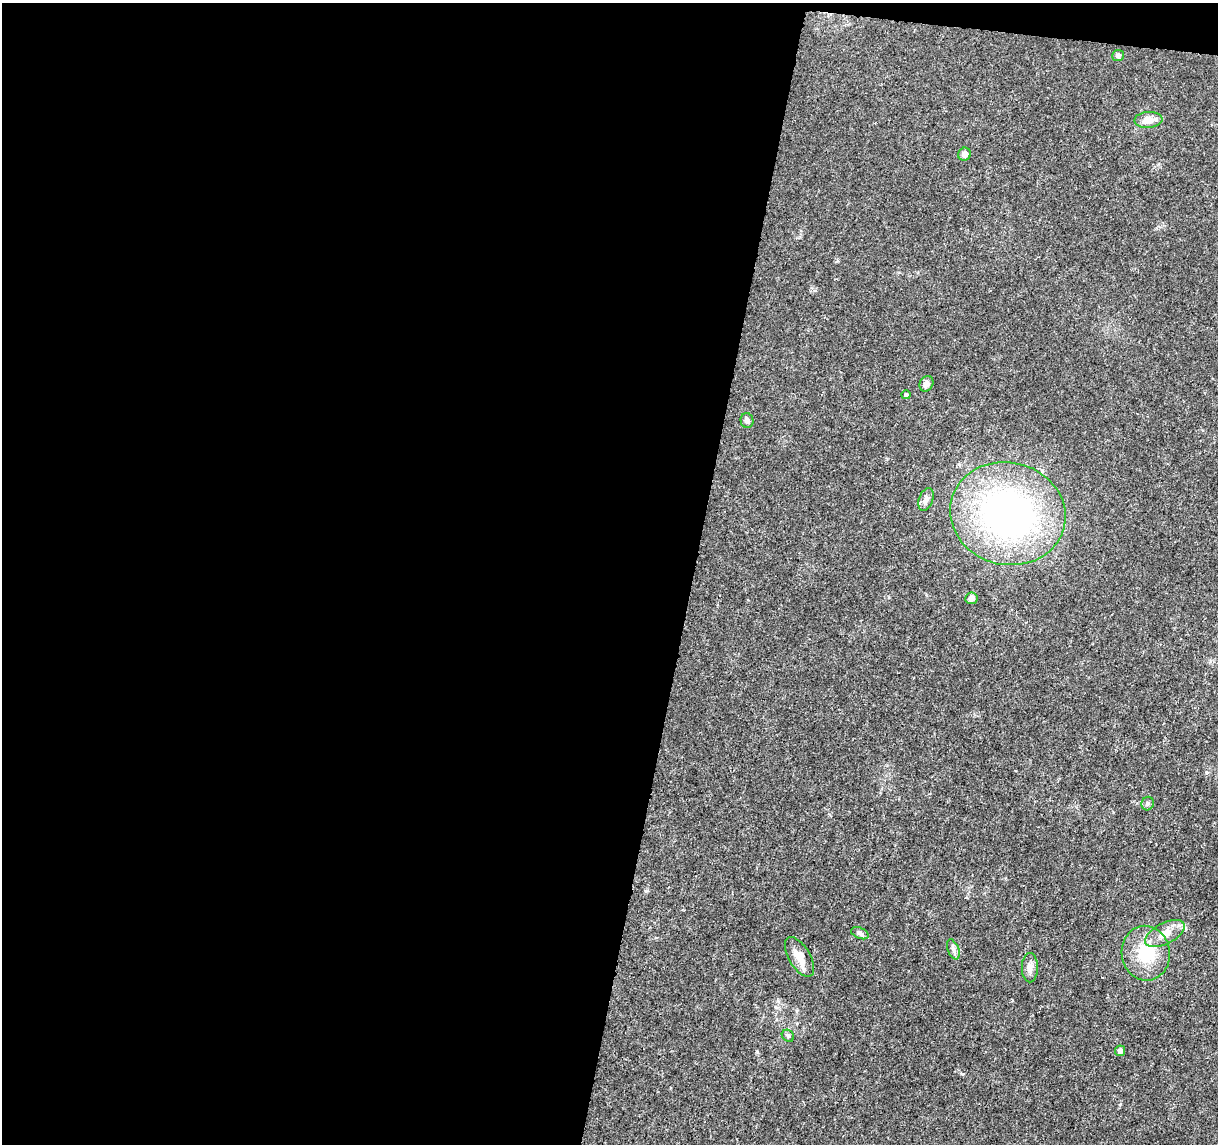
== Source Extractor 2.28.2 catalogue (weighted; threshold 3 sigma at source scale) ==
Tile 1 of 4 x 4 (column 1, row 1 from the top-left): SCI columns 3-1218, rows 3658-4799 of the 4875 x 5084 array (HDU 1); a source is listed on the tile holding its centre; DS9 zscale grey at full resolution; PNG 1220 x 1146 px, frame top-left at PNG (2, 3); each listed source drawn as its Kron ellipse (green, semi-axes under 4 px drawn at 4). Shown black and unused: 58% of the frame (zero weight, under 3 of 5 exposures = <1% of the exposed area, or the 3 px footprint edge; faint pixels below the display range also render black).
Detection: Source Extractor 2.28.2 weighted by HDU 2 'WHT'; one run over the whole footprint, this tile lists its part. Background 0.007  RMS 0.0012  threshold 0.00538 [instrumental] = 3 sigma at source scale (4.5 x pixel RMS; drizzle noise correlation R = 1.50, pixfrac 1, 0.0396/0.0396 arcsec/px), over >= 5 px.
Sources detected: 18; all 18 listed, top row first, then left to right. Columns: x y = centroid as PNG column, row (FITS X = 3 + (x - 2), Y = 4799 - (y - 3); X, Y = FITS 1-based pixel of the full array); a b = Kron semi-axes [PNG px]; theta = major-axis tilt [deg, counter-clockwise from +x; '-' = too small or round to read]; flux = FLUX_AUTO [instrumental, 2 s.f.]
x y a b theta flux
1118 55 6 5 - 0.27
1148 120 14 8 4 1.4
965 154 6 6 - 0.67
926 384 8 6 63 0.61
906 395 4 4 - 0.29
747 421 7 6 - 0.47
926 499 12 7 71 0.57
1008 514 58 51 -14 41
971 598 6 6 - 0.56
1148 804 7 6 - 0.26
860 933 9 5 -22 0.29
1165 934 21 10 27 1.8
953 949 10 5 -68 0.39
1146 953 27 24 -82 4.9
799 957 22 10 -59 1.6
1030 968 15 8 -90 0.78
788 1036 7 5 -41 0.27
1120 1051 5 5 - 0.48
Unlisted compact peaks at least as high as the median listed source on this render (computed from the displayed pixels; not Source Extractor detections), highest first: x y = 757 1052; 963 1074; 646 891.